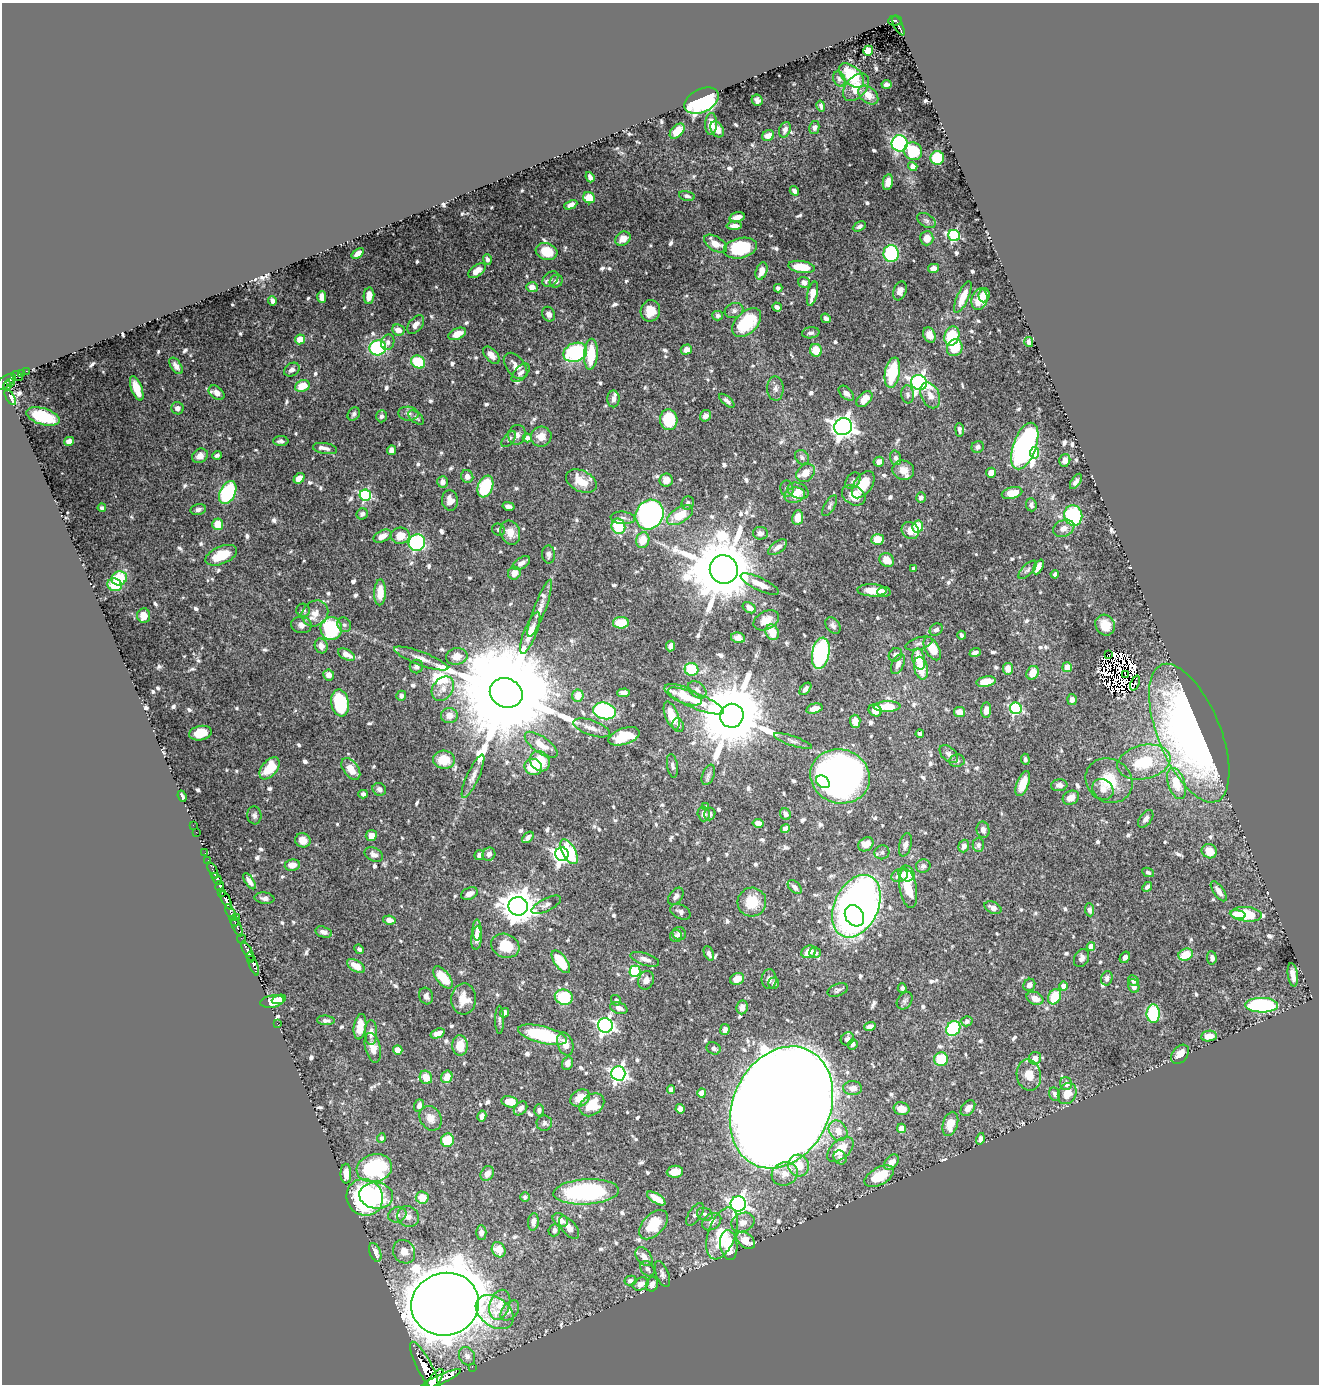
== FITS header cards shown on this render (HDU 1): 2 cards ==
NAXIS1  =                 1317
NAXIS2  =                 1382

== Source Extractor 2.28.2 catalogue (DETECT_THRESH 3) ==
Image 1317 x 1382 px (HDU 1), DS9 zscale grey, 1 PNG px = 1 image px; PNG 1321 x 1386 px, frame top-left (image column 1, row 1382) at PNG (2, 3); each listed source drawn as its Kron ellipse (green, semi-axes under 4 px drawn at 4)
Background 0.858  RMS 0.0083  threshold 0.0249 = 3 sigma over >= 5 px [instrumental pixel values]
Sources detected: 831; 13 with non-positive FLUX_AUTO (blend fragments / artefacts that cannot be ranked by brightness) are neither listed nor drawn; of the other 818, the 500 brightest by FLUX_AUTO listed and drawn (318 fainter detections omitted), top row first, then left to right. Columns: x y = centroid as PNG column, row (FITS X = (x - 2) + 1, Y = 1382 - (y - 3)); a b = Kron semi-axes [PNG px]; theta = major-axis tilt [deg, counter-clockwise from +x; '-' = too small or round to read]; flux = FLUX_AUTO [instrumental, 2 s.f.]
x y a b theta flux
895 20 7 5 4 82
899 26 11 4 -63 160
868 51 5 5 - 12
851 75 15 9 -43 29
839 79 8 5 -62 1.5
886 84 5 4 - 1.5
856 87 16 10 49 7.8
868 95 11 8 -41 5
757 100 6 5 - 1.6
702 101 18 11 27 110
821 106 5 3 - 1.5
711 124 11 6 88 5.7
814 128 6 5 - 1.9
717 129 8 6 -58 4
785 130 8 5 70 2.8
677 131 9 5 46 7.5
768 136 6 5 - 3.9
900 143 8 8 - 82
913 151 9 8 - 17
937 158 7 7 - 32
913 166 5 4 - 3.2
590 177 5 4 - 2.1
888 182 8 5 79 4.3
794 191 5 4 - 2.1
687 196 8 4 -13 1.9
589 198 6 5 - 14
571 205 7 4 25 3.7
737 217 8 4 15 3.5
926 220 10 6 -32 2.1
734 226 8 4 2 2.9
859 226 7 4 27 1.6
954 236 6 5 - 73
927 238 7 6 - 6.4
623 239 8 6 37 6.3
715 244 13 7 -32 7.8
740 248 17 10 13 35
546 251 11 8 -17 14
358 253 7 4 38 3.4
891 254 8 7 - 58
487 259 5 4 - 1.8
801 267 13 6 -8 15
934 268 6 4 13 3.8
477 271 10 5 36 3.8
762 271 9 5 71 6.2
550 279 9 6 42 2
556 281 7 6 - 2.2
804 282 6 5 - 2.3
532 287 6 5 - 4.1
778 288 4 4 - 1.5
900 291 10 6 70 3.6
812 294 12 5 77 6.4
984 295 7 5 82 4.6
369 296 8 5 86 5
322 297 6 4 90 4.8
963 297 17 5 66 8.9
979 299 11 8 75 10
272 301 4 4 - 2.2
777 307 5 4 - 1.9
650 311 11 9 79 8.7
734 311 9 7 21 2.3
549 314 7 6 - 2.9
718 316 5 5 - 1.7
826 318 5 4 - 2
747 323 17 11 44 29
416 324 11 6 51 3
398 330 6 5 - 4.4
811 333 9 5 9 1.9
457 334 9 5 24 7.3
929 335 8 6 -62 3.6
952 336 10 7 71 20
300 339 5 5 - 8
388 342 8 6 73 2.1
1029 342 5 4 - 3.7
378 348 8 7 - 64
955 348 8 7 - 16
686 350 6 5 - 3
816 350 6 6 - 11
575 352 12 9 22 57
591 354 15 7 86 19
491 355 10 6 -48 4
418 362 7 6 - 29
176 366 9 5 -55 2.8
515 366 15 9 -52 5.2
292 370 8 6 33 3.1
26 371 2 2 - 9.8
21 373 3 2 - 15
521 373 11 6 47 2.6
892 373 15 7 79 30
17 376 6 3 -31 59
5 381 12 5 35 430
11 383 2 2 - 29
919 383 8 7 - 180
7 385 5 3 - 78
302 386 7 5 22 12
137 388 13 5 -70 9.5
775 388 12 8 -89 3
217 393 9 6 -37 4.1
846 393 9 5 -42 2.5
908 394 9 6 -84 2
930 395 13 9 -65 4.9
10 397 9 3 -61 140
613 399 8 6 89 2.4
864 399 9 6 46 7.8
727 401 9 4 -41 1.9
177 408 6 6 - 2.3
354 414 7 5 49 1.5
408 414 10 7 -5 2.2
43 416 17 8 -17 22
381 416 6 5 - 1.7
706 416 6 5 - 2.8
416 418 9 5 -41 1.8
669 420 10 9 - 26
843 427 9 8 - 420
960 430 7 4 -83 1.7
517 435 10 9 - 2.9
541 437 10 10 - 6.4
527 438 4 4 - 3.1
509 439 9 5 49 1.7
69 441 5 4 - 4.2
281 441 8 5 -1 2
1025 446 24 11 70 170
978 447 6 6 - 1.9
325 448 12 5 -9 2.9
391 450 5 4 - 3.6
1034 453 6 4 84 19
217 455 5 3 - 1.6
200 456 8 6 36 4.1
802 457 8 6 -52 1.8
896 458 7 5 -75 2
1065 460 6 5 - 4
879 462 5 5 - 2.9
903 470 11 9 -15 6.3
805 473 10 8 44 7
991 473 5 5 - 4.2
467 476 6 6 - 3.5
299 478 6 4 41 5.6
666 480 6 6 - 5.8
581 481 16 10 -26 12
853 481 9 6 51 1.7
1076 481 8 4 57 2.2
443 482 5 5 - 3.3
863 485 15 8 56 16
485 486 11 7 68 30
787 489 8 6 -79 2.5
798 491 11 7 -25 3.5
228 492 12 7 63 64
1012 493 10 5 13 8.9
365 495 6 5 - 66
795 495 10 7 13 8.3
854 495 12 9 -31 9.7
921 498 5 4 - 1.5
450 500 10 8 -83 4.8
688 503 7 6 - 2
1031 505 6 5 - 1.7
508 506 6 4 -13 2.3
830 506 11 5 59 1.8
102 508 4 4 - 1.6
198 510 8 5 14 1.7
362 514 6 5 - 1.6
649 515 15 13 58 200
680 515 14 7 32 18
1073 515 10 9 - 50
623 518 12 6 -4 2.4
798 518 7 5 83 8.3
218 524 6 5 - 13
618 526 8 6 -69 27
918 527 6 5 - 14
1064 528 11 8 23 4
498 530 6 6 - 1.7
910 531 9 8 - 6.9
510 533 12 9 -72 7.4
760 533 7 6 - 2.3
382 536 9 5 27 5.6
400 536 9 8 - 8.7
878 539 6 5 - 12
643 540 8 6 72 11
417 543 8 8 - 100
778 547 11 5 36 3.5
548 554 9 6 -87 2.2
221 555 17 8 22 15
887 560 8 6 -35 8.3
521 563 10 5 33 3
1038 567 8 4 63 3.5
724 569 14 14 - 5400
914 569 4 4 - 3.1
1027 570 12 5 44 1.6
514 573 6 6 - 5.2
1055 574 4 4 - 1.7
119 578 8 7 - 22
760 584 21 6 -25 5.5
115 585 7 6 - 16
872 590 15 6 -2 7
380 592 13 6 88 8.9
884 592 7 5 2 1.8
540 608 30 6 69 5.2
749 608 7 5 -32 3.8
303 610 7 6 - 1.9
315 613 14 12 39 6.5
144 615 7 6 - 6.2
766 620 13 9 28 7
621 623 8 5 1 12
301 625 10 8 -10 3.4
344 625 7 6 - 1.5
1105 625 11 9 -56 8.9
833 626 9 6 -50 1.7
331 628 11 11 - 47
936 630 7 5 37 1.8
772 632 8 6 -64 10
530 633 22 6 69 7.1
962 635 4 3 - 1.5
738 638 7 5 -14 3
919 644 14 6 15 2.2
321 646 7 6 - 4.5
671 646 5 4 - 2.4
932 649 13 7 -60 13
821 653 16 8 79 79
975 653 6 4 19 2.1
346 654 9 5 -27 5.9
1108 654 3 2 - 1.8
895 655 7 6 - 2.6
457 656 11 8 9 7
421 659 29 6 -20 6.2
919 659 11 6 -77 12
898 664 10 6 65 3.5
416 667 7 6 - 2
1067 667 5 5 - 5.8
921 668 11 6 -77 11
691 669 7 6 - 22
1008 669 6 5 - 6.3
1033 673 7 5 60 9.4
329 675 5 5 - 4.2
1125 675 4 2 - 1.7
986 682 10 5 10 9.5
1135 683 8 2 68 1.8
443 689 13 10 55 5.6
805 689 7 4 50 2.6
697 690 10 7 -41 2.5
506 693 17 14 -23 24000
624 693 6 4 3 2.4
683 695 20 8 -22 13
401 696 5 4 - 2.1
578 696 6 5 - 7.1
1072 699 5 4 - 2.9
696 701 30 8 -22 12
340 703 14 8 -80 48
887 706 13 5 2 15
1016 708 6 6 - 82
814 709 8 5 16 4
875 710 7 5 -31 6.8
986 710 8 5 88 4.2
604 711 11 8 -12 78
959 712 6 5 - 6.2
449 716 8 7 - 4.7
672 716 15 6 -70 9.4
732 716 12 11 - 7300
855 721 6 5 - 4.1
678 725 7 5 -67 1.9
592 728 19 7 -20 4.5
200 733 11 7 11 11
1189 733 74 31 -68 240
920 734 4 4 - 1.7
624 736 16 8 18 21
793 741 20 5 -19 2.3
541 745 19 8 -36 8.7
949 754 11 6 -44 2.4
1025 759 5 4 - 1.6
444 760 11 9 -3 12
540 761 11 9 -53 15
957 761 7 6 - 1.7
1144 762 27 17 13 30
672 766 12 5 -81 2
533 767 9 8 - 19
270 768 13 7 51 16
351 769 12 7 -53 8.4
708 775 10 6 68 1.7
473 776 23 6 65 4.3
840 776 30 27 -19 340
1109 781 24 21 -35 20
823 782 7 5 -38 11
1023 783 13 6 69 9.1
1176 783 16 8 -72 14
1059 785 8 5 6 2.5
379 789 7 6 - 2.3
1103 789 11 9 -43 3.9
363 794 5 4 - 1.6
182 796 6 3 -69 1.6
1071 798 8 6 30 5.2
706 807 4 3 - 1.5
704 814 7 6 - 2.8
710 814 6 5 - 1.5
785 814 6 5 - 2.8
254 815 9 7 -83 2
1146 819 10 6 53 2.5
758 823 5 4 - 3.4
193 825 2 2 - 3.8
785 829 5 4 - 2.6
983 830 8 6 -77 2.7
196 832 2 2 - 4.9
371 836 5 5 - 5.2
528 837 7 4 45 2.1
303 840 8 7 - 5.6
866 844 8 6 35 5.6
905 845 12 6 76 2.3
978 845 7 5 -90 2
964 846 6 5 - 2.7
1209 851 8 7 - 8.1
569 852 14 6 -62 25
882 852 7 7 - 1.7
205 853 2 2 - 7.3
374 854 10 6 -27 2.6
489 854 7 6 - 2.3
562 854 7 6 - 220
479 855 5 4 - 2.1
208 860 2 2 - 5.2
292 865 7 5 10 5.5
923 866 7 6 - 2.4
213 870 9 3 -65 87
1148 872 6 4 -25 1.5
906 874 8 7 - 8.2
900 875 8 6 19 5.3
217 879 7 3 -60 320
249 881 9 4 -55 3.5
220 886 5 3 - 110
795 887 8 5 -46 2.5
1147 887 5 3 - 1.7
908 888 20 8 -80 16
1219 891 12 5 -55 3.9
222 893 3 3 - 39
469 894 9 6 23 3.5
676 896 10 6 53 2.1
264 898 10 5 -7 1.9
226 900 10 4 -63 820
752 902 14 14 - 14
546 905 16 6 26 2.7
518 906 9 9 - 1200
856 906 33 22 65 460
993 908 9 5 -26 3.6
1090 910 6 4 -82 1.9
230 912 9 3 -66 150
680 912 11 7 -27 2.3
1238 914 8 4 -9 4.7
1246 914 15 7 -5 26
854 916 11 9 -58 120
236 917 3 2 - 35
389 920 6 4 -11 4.5
234 921 5 3 - 130
237 927 10 3 -65 280
477 930 10 4 90 2.7
324 932 8 5 -15 2.6
679 933 7 6 - 2.1
676 936 6 6 - 1.7
477 938 12 5 85 5.2
242 939 5 3 - 16
505 946 14 12 -21 13
1091 946 4 4 - 7.4
359 949 5 3 - 1.6
248 951 11 3 -60 680
809 952 8 6 26 6.6
709 953 8 4 -66 2
815 953 6 5 - 1.5
1186 955 7 6 - 12
1125 957 6 4 59 2.4
1082 958 9 7 63 2.4
1212 958 6 4 -85 2.1
250 959 3 3 - 84
645 959 15 6 -19 3.4
561 962 13 6 -55 19
253 964 12 3 -70 470
356 966 10 5 -33 8.6
635 971 5 5 - 56
1293 975 12 5 -83 4.1
443 977 13 6 -52 14
1107 978 7 5 77 2.1
737 979 7 5 26 5.4
769 979 10 7 89 2.3
646 980 9 7 67 3.5
1133 980 6 5 - 1.6
774 983 5 5 - 1.5
1029 985 6 5 - 2.7
1064 986 4 4 - 5.7
1134 986 7 5 -69 2.9
902 988 4 4 - 1.7
838 990 11 6 22 1.7
426 996 8 7 - 2.3
564 997 9 7 -16 35
1054 997 8 6 63 18
1035 998 9 6 -24 5.4
279 999 7 4 19 3.3
464 999 15 12 87 7.6
616 1000 5 5 - 1.5
272 1001 12 6 10 9.2
905 1001 9 7 56 1.6
1262 1005 16 7 -1 83
742 1007 7 5 81 3.8
619 1008 9 5 -19 3.1
504 1013 5 4 - 3.6
1153 1014 9 6 90 38
326 1020 9 4 -4 2
499 1020 14 4 -90 1.5
967 1021 6 5 - 1.6
277 1023 2 2 - 9.8
605 1025 7 7 - 170
870 1026 6 4 20 3.2
360 1027 13 6 81 6.6
725 1029 5 4 - 2.2
953 1029 8 6 55 48
371 1033 12 6 90 3.9
438 1033 7 4 20 5
543 1035 25 8 -14 44
1209 1036 8 5 7 6.3
847 1039 7 6 - 2.2
565 1044 12 7 -71 6.5
853 1044 5 5 - 1.5
460 1045 10 7 -87 9.2
373 1048 15 7 -76 6.6
714 1048 7 6 - 1.5
398 1050 5 4 - 6
1180 1054 11 7 50 5.7
1035 1058 6 6 - 4.6
941 1059 7 7 - 20
567 1063 7 5 72 4
618 1073 7 7 - 170
1029 1075 15 12 -78 9.3
426 1077 7 6 - 7.6
447 1077 6 5 - 7
1066 1084 6 6 - 3.1
852 1088 9 7 -2 3.6
671 1089 4 4 - 2.1
702 1093 5 4 - 4
1055 1094 7 5 -76 1.8
1067 1094 11 9 62 8.4
580 1098 10 8 32 8.8
510 1102 8 5 -12 9.8
419 1105 6 4 72 2.5
592 1105 13 10 36 15
781 1107 63 48 65 4500
520 1108 8 5 47 2.7
968 1108 9 6 50 4.2
680 1109 5 4 - 3.3
901 1109 8 6 -12 7.3
539 1110 6 4 -89 1.6
482 1116 5 4 - 3.3
431 1118 13 10 -60 5.2
544 1123 8 7 - 1.8
950 1124 12 7 74 10
901 1128 4 4 - 9.6
838 1131 11 8 -57 5.6
381 1138 4 4 - 1.9
980 1139 6 4 74 2.1
447 1140 6 6 - 20
840 1149 16 9 42 12
840 1157 7 6 - 2
891 1162 9 6 48 5.4
799 1166 11 10 - 12
374 1168 18 13 14 59
675 1172 8 6 7 7.2
487 1173 8 6 55 3.9
346 1174 10 5 -89 7.5
785 1174 13 11 25 6.3
879 1176 16 8 29 16
586 1192 33 12 3 80
376 1195 17 13 -5 17
365 1197 19 17 -49 110
525 1197 5 5 - 1.6
422 1198 6 6 - 10
656 1198 10 4 -33 9.7
738 1204 7 7 - 220
695 1214 13 6 56 2.1
705 1214 8 6 -19 1.7
397 1215 9 7 23 2.4
408 1216 11 10 - 3.9
560 1220 8 6 -35 5.5
533 1222 9 5 84 2.4
712 1222 10 7 37 3.6
743 1222 12 9 23 4.6
653 1225 17 10 46 20
569 1228 13 7 -51 4.7
554 1230 6 5 - 1.9
481 1233 7 5 -89 2.2
722 1233 27 13 70 22
746 1240 10 7 -40 9.5
729 1245 15 8 -82 19
499 1250 8 6 -61 8
375 1252 10 5 -69 4
404 1252 12 10 -55 5.9
644 1257 10 7 -51 4
647 1269 8 6 -52 1.6
662 1274 13 6 -69 2.1
630 1281 6 5 - 1.9
641 1284 8 6 23 3.8
652 1284 7 6 - 3.7
445 1304 34 31 17 4500
500 1305 15 10 72 7.1
510 1311 11 7 50 3.2
495 1312 21 14 -37 11
467 1356 10 7 -61 2.8
424 1366 27 7 -62 2800
472 1367 2 2 - 9.6
440 1379 22 4 24 2600
434 1380 13 5 53 2300
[318 fainter detections neither listed nor drawn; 13 non-positive-flux detections neither listed nor drawn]